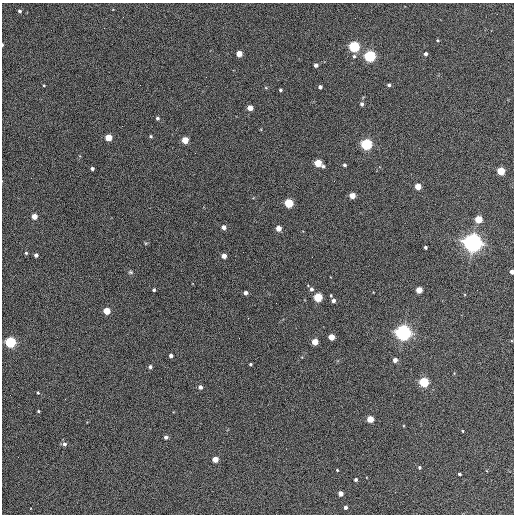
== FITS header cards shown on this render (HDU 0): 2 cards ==
NAXIS1  =                  512 / Axis length
NAXIS2  =                  512 / Axis length

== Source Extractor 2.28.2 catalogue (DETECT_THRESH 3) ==
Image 512 x 512 px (HDU 0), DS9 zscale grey, 1 PNG px = 1 image px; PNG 516 x 516 px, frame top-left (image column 1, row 512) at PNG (2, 3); no overlay
Background 366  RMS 21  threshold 62.5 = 3 sigma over >= 5 px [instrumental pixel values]
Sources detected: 74; all 74 listed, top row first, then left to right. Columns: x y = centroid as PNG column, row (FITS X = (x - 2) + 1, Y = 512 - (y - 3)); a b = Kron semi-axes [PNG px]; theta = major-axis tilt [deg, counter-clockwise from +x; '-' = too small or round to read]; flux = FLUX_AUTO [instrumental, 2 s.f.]
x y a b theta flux
20 11 5 4 - 2.9e+03
438 40 3 3 - 1.4e+03
2 45 3 2 - 1.7e+03
354 47 5 5 - 2.3e+05
239 54 4 4 - 2.5e+04
426 54 4 3 - 4.2e+03
354 56 5 4 - 2.2e+03
370 56 5 5 - 3.0e+05
316 65 4 4 - 6.2e+03
206 77 2 2 - 6.2e+02
44 85 3 2 - 1.2e+03
389 85 3 3 - 3.2e+03
320 87 4 4 - 4.6e+03
280 90 3 3 - 2.1e+03
362 104 4 4 - 4.3e+03
250 108 4 4 - 1.7e+04
157 118 4 4 - 2.8e+03
151 136 4 3 - 1.8e+03
108 137 4 4 - 3.7e+04
185 140 4 4 - 3.2e+04
366 144 5 5 - 2.7e+05
318 163 4 4 - 5.2e+04
344 165 3 3 - 3.4e+03
323 166 4 4 - 2.8e+03
92 169 3 3 - 3.6e+03
501 171 4 4 - 6.2e+04
418 186 4 4 - 3.0e+04
352 196 4 4 - 2.3e+04
289 203 5 4 - 1.0e+05
34 216 4 4 - 1.8e+04
479 219 4 4 - 4.0e+04
224 227 4 4 - 8.0e+03
278 228 4 4 - 1.9e+04
473 243 7 6 - 1.3e+06
425 247 3 3 - 3.1e+03
26 253 3 3 - 1.7e+03
36 255 4 4 - 5.2e+03
224 256 4 4 - 1.3e+04
312 257 2 2 - 6.6e+02
131 272 6 5 - 2.2e+03
512 272 4 3 - 7.6e+03
311 289 4 4 - 4.2e+03
154 290 3 3 - 2.5e+03
419 290 4 4 - 2.6e+04
246 293 4 4 - 5.5e+03
331 295 4 3 - 1.5e+03
318 297 5 4 - 9.2e+04
333 301 4 4 - 5.5e+03
276 303 2 2 - 6.0e+02
107 311 4 4 - 3.8e+04
403 333 6 6 - 8.1e+05
331 337 4 4 - 2.7e+04
10 342 5 5 - 2.3e+05
315 342 4 4 - 3.4e+04
171 355 4 3 - 4.9e+03
395 360 4 4 - 9.0e+03
250 364 3 3 - 1.9e+03
150 367 4 4 - 4.0e+03
424 382 5 5 - 1.6e+05
200 387 4 4 - 5.1e+03
38 393 3 3 - 1.7e+03
65 399 2 2 - 7.3e+02
38 411 3 3 - 1.6e+03
370 419 4 4 - 4.0e+04
463 431 4 2 - 1.1e+03
166 437 4 4 - 3.9e+03
64 444 5 5 - 4.4e+03
215 459 4 4 - 2.3e+04
419 467 4 4 - 2.2e+03
337 470 3 3 - 1.2e+03
459 474 3 3 - 2.8e+03
356 480 3 3 - 3.1e+03
341 493 4 4 - 1.2e+04
346 507 3 3 - 4.0e+03
At the frame edge (FLAGS 8, measured only in part): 2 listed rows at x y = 2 45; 512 272